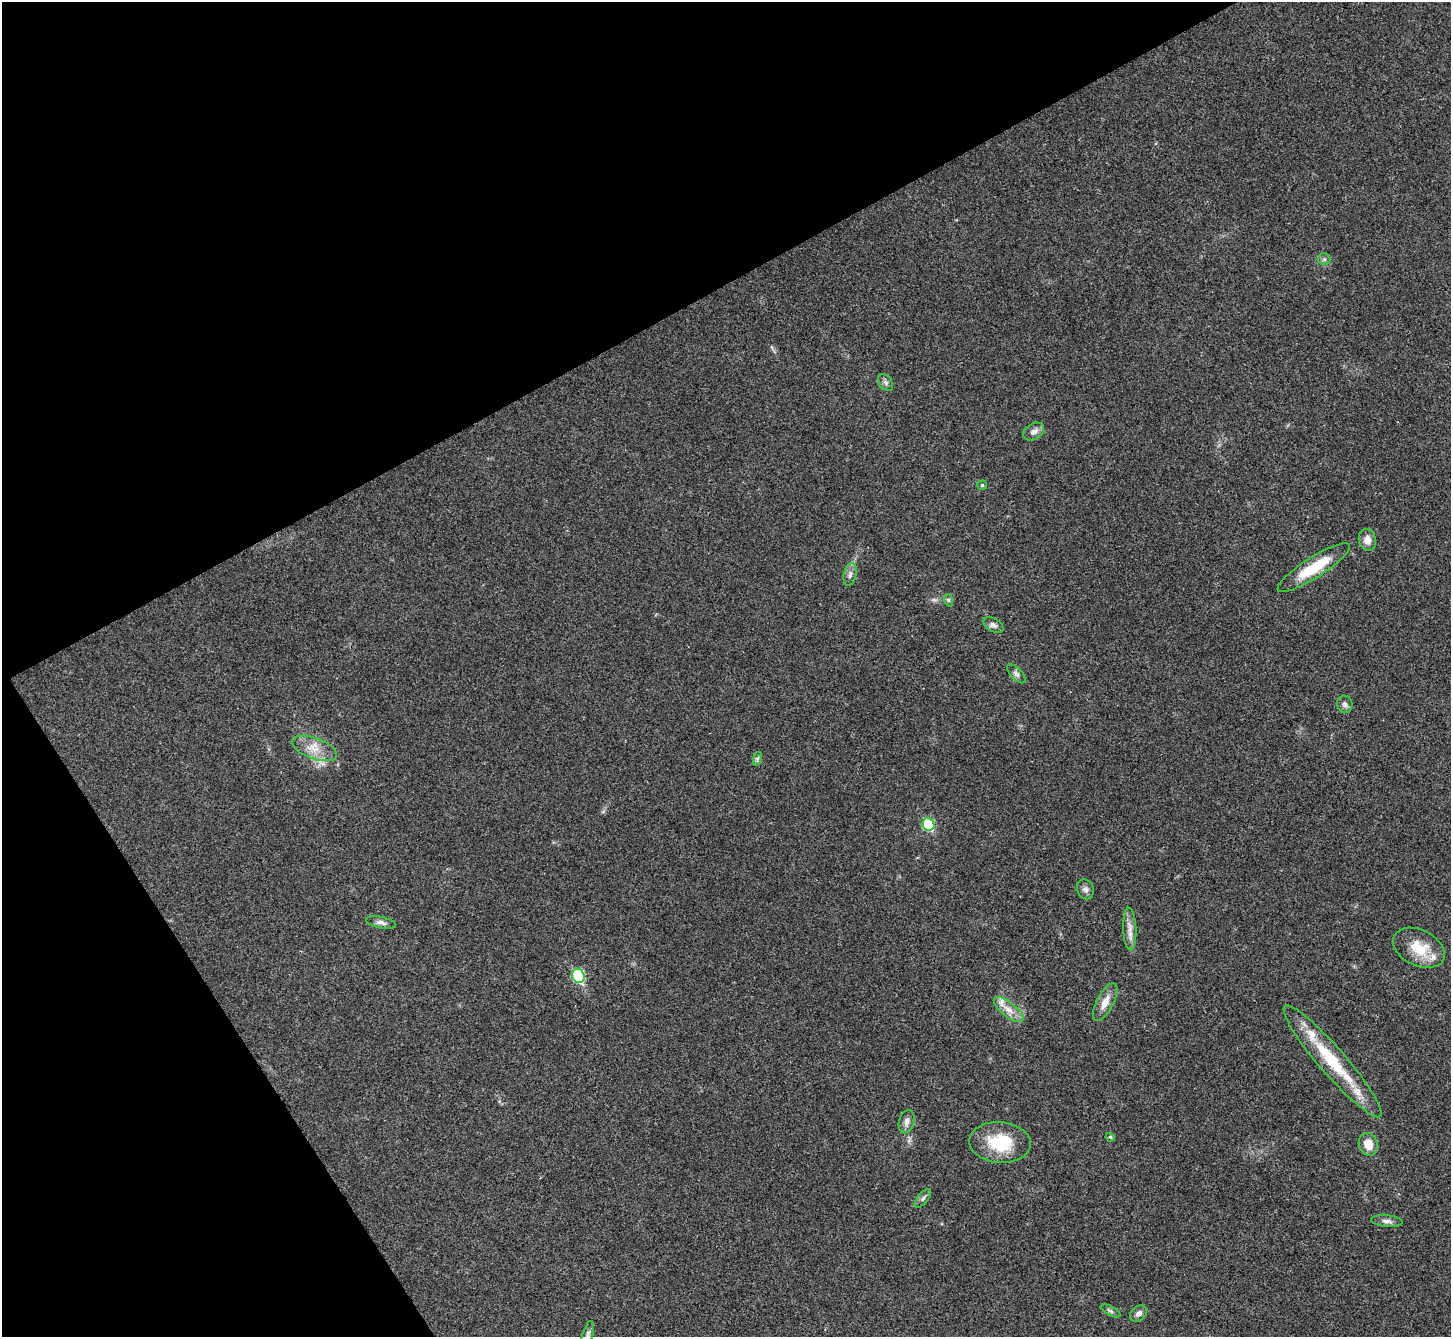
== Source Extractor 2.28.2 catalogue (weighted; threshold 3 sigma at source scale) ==
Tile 5 of 4 x 4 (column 1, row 2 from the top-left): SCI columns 6-1454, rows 2966-4300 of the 5803 x 5795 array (HDU 1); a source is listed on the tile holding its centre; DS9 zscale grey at full resolution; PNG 1453 x 1339 px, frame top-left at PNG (2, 2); each listed source drawn as its Kron ellipse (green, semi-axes under 4 px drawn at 4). Shown black and unused: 29% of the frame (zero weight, under 3 of 4 exposures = <1% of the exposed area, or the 3 px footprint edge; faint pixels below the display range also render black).
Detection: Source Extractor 2.28.2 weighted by HDU 2 'WHT'; one run over the whole footprint, this tile lists its part. Background 0.0214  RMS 0.0045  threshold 0.0201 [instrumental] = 3 sigma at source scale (4.5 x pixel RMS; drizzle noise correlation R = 1.50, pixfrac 1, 0.05/0.05 arcsec/px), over >= 5 px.
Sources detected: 34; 3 inside a brighter listed object's ellipse — not listed separately; the other 31 listed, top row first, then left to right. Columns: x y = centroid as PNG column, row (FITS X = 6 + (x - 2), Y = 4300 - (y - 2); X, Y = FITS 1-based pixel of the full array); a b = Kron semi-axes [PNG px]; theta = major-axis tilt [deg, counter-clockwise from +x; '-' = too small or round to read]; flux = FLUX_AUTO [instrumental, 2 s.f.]
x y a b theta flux
1324 259 6 6 - 0.96
886 382 9 6 -51 1.3
1034 432 11 7 32 2.4
982 485 5 4 - 0.51
1367 540 11 8 -76 3.3
1314 568 42 10 32 17
850 574 11 6 78 1.7
948 600 6 4 -71 0.62
993 625 11 6 -30 1.7
1016 674 12 5 -46 1.5
1345 704 9 7 -75 1.4
314 748 24 10 -20 6.9
757 759 7 4 72 0.79
928 824 6 6 - 23
1085 889 10 8 -67 1.7
381 922 15 5 -12 1.8
1130 929 21 6 -88 3.5
1419 948 27 18 -26 12
578 976 7 6 - 32
1105 1002 21 8 62 4.8
1009 1010 18 7 -38 4.3
1332 1061 73 13 -49 28
907 1122 12 7 75 2.1
1110 1137 5 4 - 0.49
1000 1142 31 20 -4 19
1368 1144 11 9 -71 5.7
923 1198 11 5 50 1.3
1387 1221 16 6 -6 2
1111 1311 11 4 -28 1.1
1138 1314 9 7 38 1.9
588 1335 14 5 74 1.6
Isophote crosses this tile's border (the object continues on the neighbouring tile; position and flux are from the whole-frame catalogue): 1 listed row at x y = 588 1335